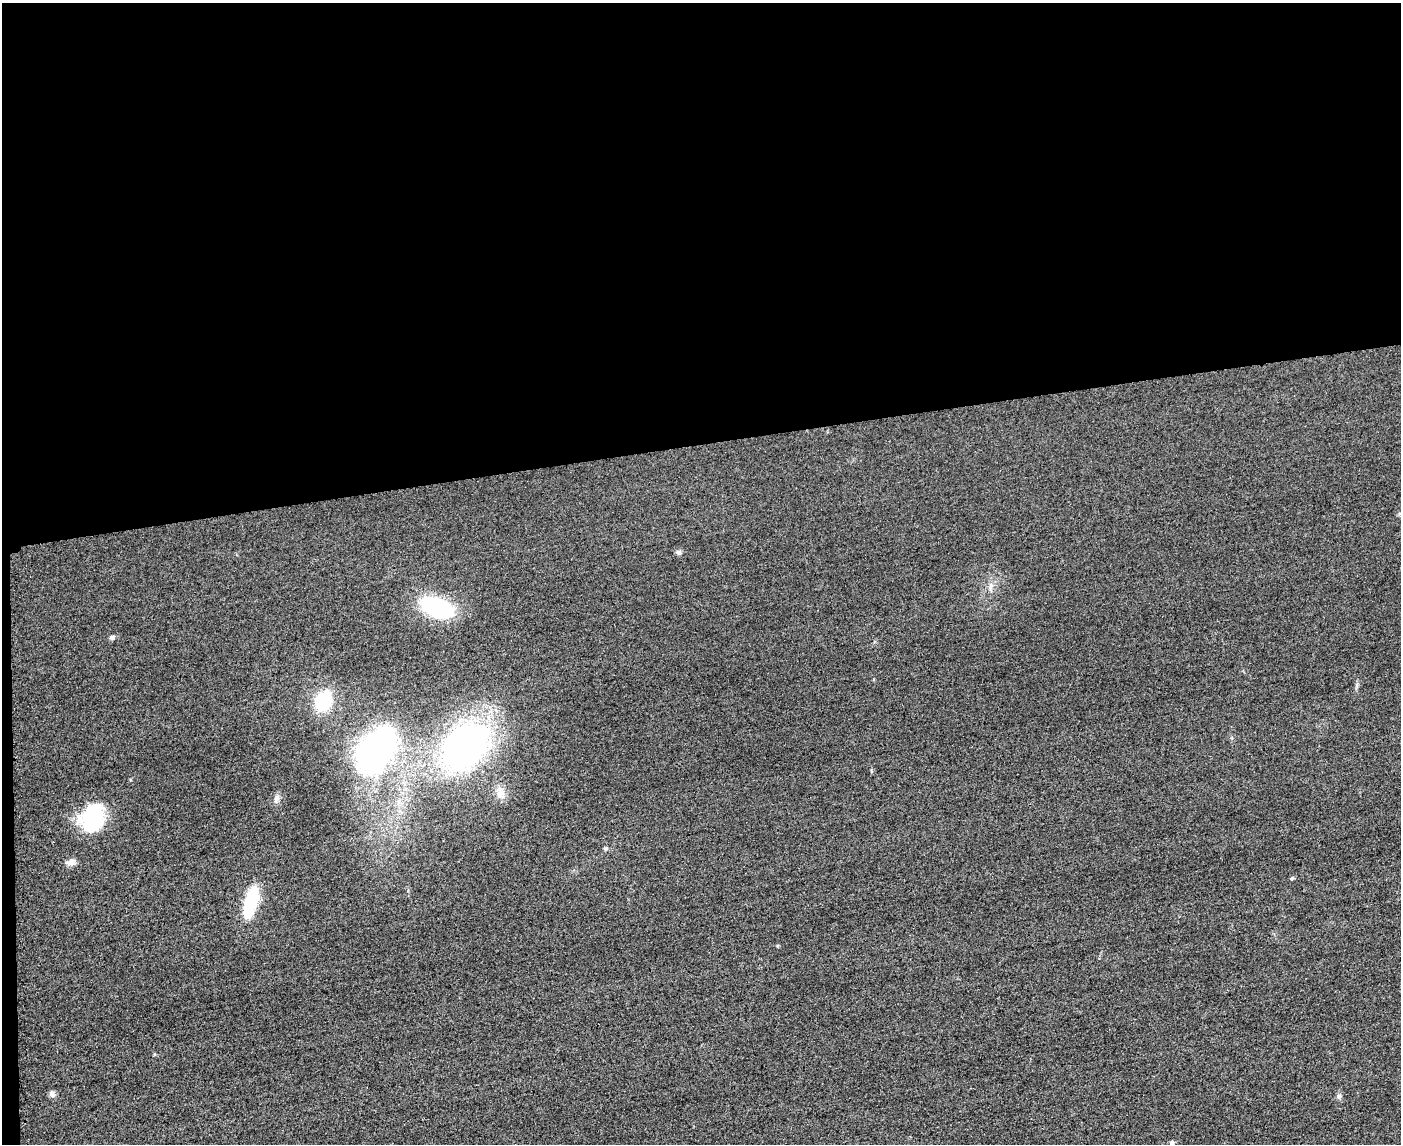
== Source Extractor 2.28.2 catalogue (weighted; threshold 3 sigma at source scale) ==
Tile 1 of 3 x 4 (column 1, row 1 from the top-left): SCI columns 253-1651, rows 3451-4592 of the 4592 x 4615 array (HDU 1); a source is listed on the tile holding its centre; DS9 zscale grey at full resolution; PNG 1403 x 1146 px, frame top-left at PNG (2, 3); no overlay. Shown black and unused: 39% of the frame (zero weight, under 3 of 4 exposures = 3% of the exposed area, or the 3 px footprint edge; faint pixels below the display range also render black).
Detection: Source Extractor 2.28.2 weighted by HDU 2 'WHT'; one run over the whole footprint, this tile lists its part. Background 0.0645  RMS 0.017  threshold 0.0772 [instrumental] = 3 sigma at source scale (4.5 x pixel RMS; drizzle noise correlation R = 1.50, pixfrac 1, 0.05/0.05 arcsec/px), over >= 5 px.
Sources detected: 18; all 18 listed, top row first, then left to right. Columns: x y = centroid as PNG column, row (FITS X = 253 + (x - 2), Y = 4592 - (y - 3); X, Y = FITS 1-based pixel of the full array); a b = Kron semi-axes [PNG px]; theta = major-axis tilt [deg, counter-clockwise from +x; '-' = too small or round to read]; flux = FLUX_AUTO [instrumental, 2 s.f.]
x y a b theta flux
678 552 7 6 - 4.6
991 585 9 6 83 6.9
437 607 22 12 -21 260
112 637 7 6 - 3.9
323 701 17 13 61 110
465 747 51 35 46 580
377 750 43 26 60 470
500 793 16 12 -52 16
277 798 14 6 76 6.7
93 818 33 26 65 110
605 849 6 5 - 3
71 862 12 8 6 9.6
1292 878 6 3 70 1.9
251 902 34 12 74 100
777 946 4 4 - 1.9
52 1094 9 7 -49 6.4
1339 1096 8 7 - 4.8
1172 1143 7 5 -88 6.4
Isophote crosses this tile's border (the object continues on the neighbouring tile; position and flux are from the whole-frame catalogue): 1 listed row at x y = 1172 1143